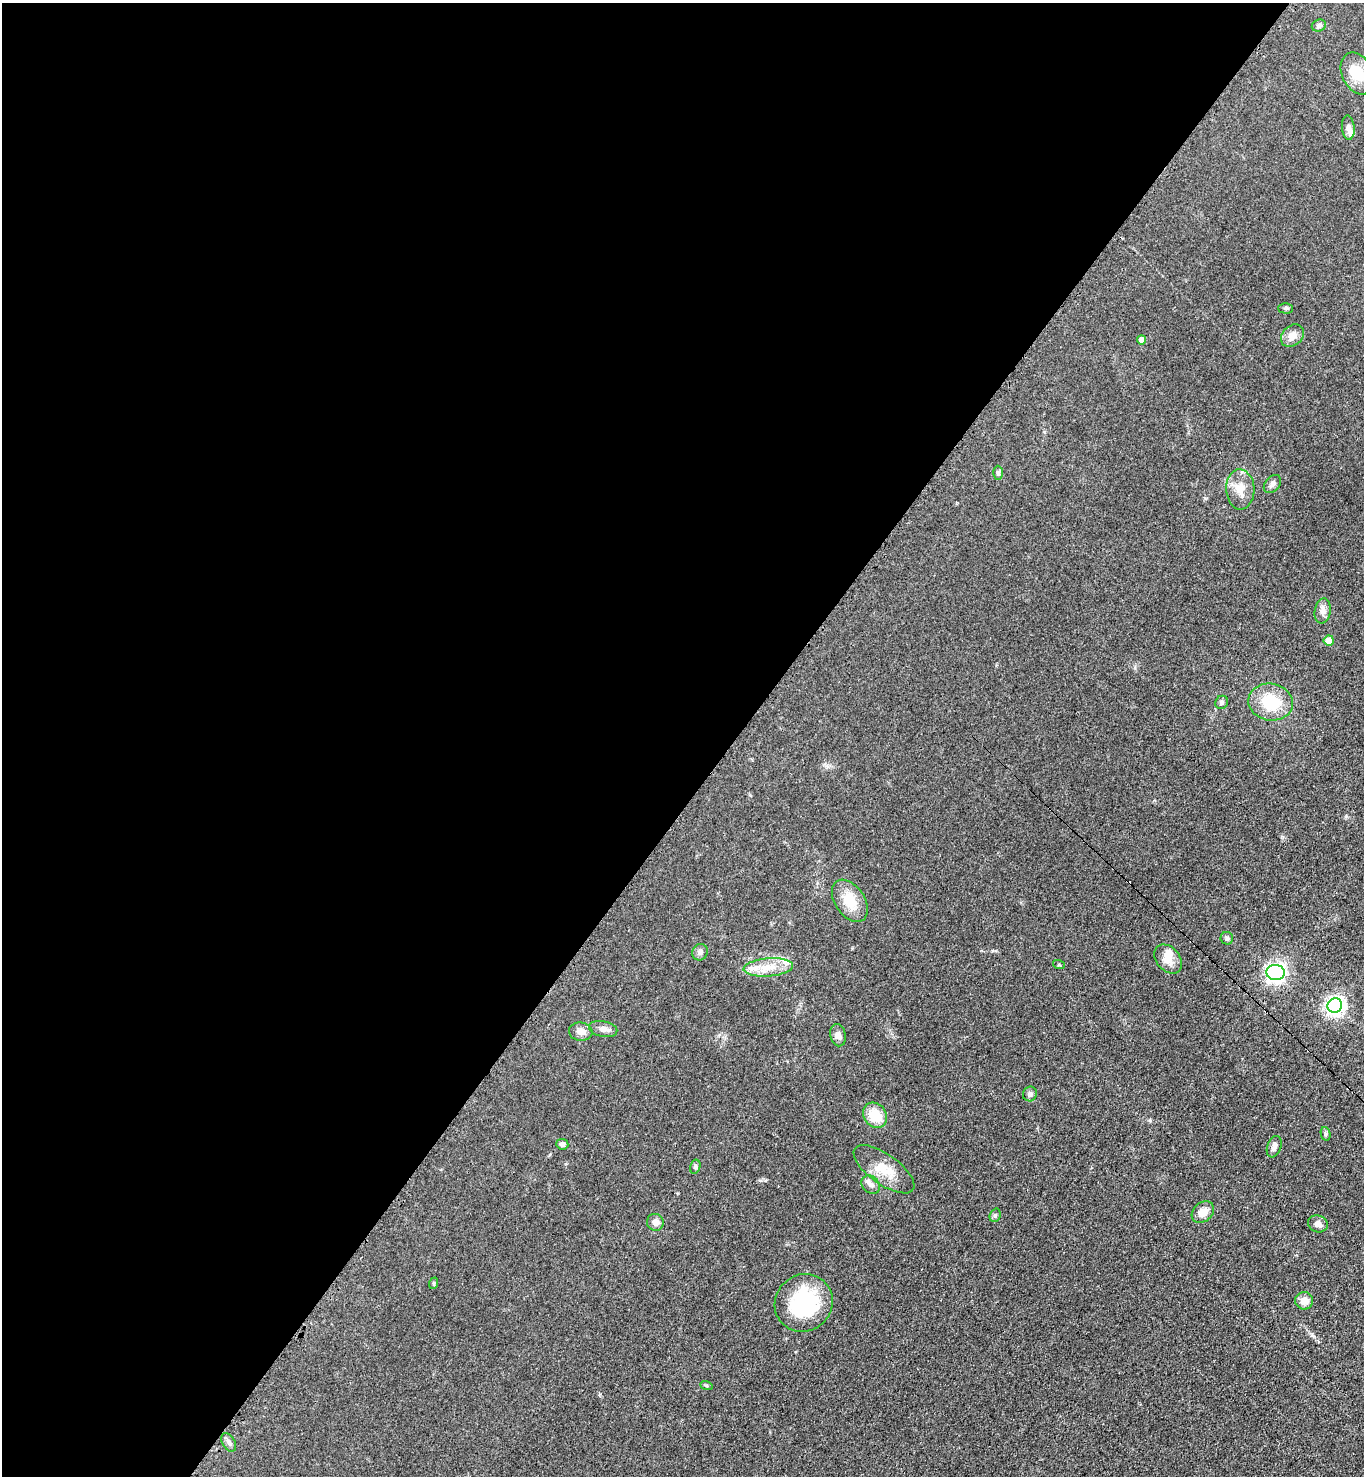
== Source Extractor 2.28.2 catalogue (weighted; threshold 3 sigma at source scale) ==
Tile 5 of 4 x 4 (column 1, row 2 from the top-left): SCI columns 372-1733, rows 3017-4490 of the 6048 x 6031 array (HDU 1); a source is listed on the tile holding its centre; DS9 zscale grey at full resolution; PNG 1366 x 1478 px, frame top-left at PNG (2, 3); each listed source drawn as its Kron ellipse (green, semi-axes under 4 px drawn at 4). Shown black and unused: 54% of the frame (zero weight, under 3 of 4 exposures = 7% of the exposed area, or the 3 px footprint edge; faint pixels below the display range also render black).
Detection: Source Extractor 2.28.2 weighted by HDU 2 'WHT'; one run over the whole footprint, this tile lists its part. Background 0.0644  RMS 0.0073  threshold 0.0327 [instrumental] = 3 sigma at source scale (4.5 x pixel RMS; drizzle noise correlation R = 1.50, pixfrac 1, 0.05/0.05 arcsec/px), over >= 5 px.
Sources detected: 47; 2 inside a brighter object's white glare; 1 cosmic-ray / hot-pixel residue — neither listed nor drawn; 3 inside a brighter listed object's ellipse — not listed separately; the other 41 listed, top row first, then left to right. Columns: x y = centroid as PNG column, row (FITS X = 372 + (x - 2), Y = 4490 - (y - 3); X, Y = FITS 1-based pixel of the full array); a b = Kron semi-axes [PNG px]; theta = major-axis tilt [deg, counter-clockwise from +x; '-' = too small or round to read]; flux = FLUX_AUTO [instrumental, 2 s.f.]
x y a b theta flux
1319 26 7 6 - 1.8
1357 74 22 15 -64 15
1348 127 12 6 -84 3.1
1286 308 7 5 -1 1.3
1292 336 13 9 42 6.1
1142 340 4 4 - 4.9
998 473 7 5 -90 1.7
1272 484 10 7 49 2.8
1240 489 20 14 -89 11
1323 611 12 8 81 3.8
1329 640 5 5 - 9.4
1222 702 7 6 - 1.6
1271 702 22 18 -9 27
850 901 23 15 -56 16
1227 938 6 6 - 1.5
700 952 8 7 - 2.6
1168 959 16 11 -50 8.1
1059 965 6 4 -18 0.83
768 967 25 9 4 12
1275 972 9 7 -5 310
1335 1006 7 7 - 310
603 1029 14 8 -12 3.9
581 1032 12 9 -5 4.9
838 1035 11 8 -79 3.2
1030 1094 7 6 - 2.2
875 1115 13 11 -52 16
1326 1134 7 5 -77 1.4
562 1144 6 5 - 2.3
1274 1147 11 6 69 3.4
695 1167 7 5 75 1.3
884 1169 36 15 -36 16
871 1185 10 8 -42 3.3
1203 1212 12 9 41 7.4
995 1215 7 5 70 1.1
655 1222 8 8 - 4.2
1318 1224 10 8 -19 3.7
434 1283 6 4 72 0.83
1304 1301 9 8 - 5.8
804 1303 30 28 42 58
706 1385 6 4 -19 0.92
229 1442 10 6 -59 2.6
Unlisted compact peaks at least as high as the median listed source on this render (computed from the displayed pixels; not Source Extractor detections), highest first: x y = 1312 1335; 1150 1120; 1346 816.